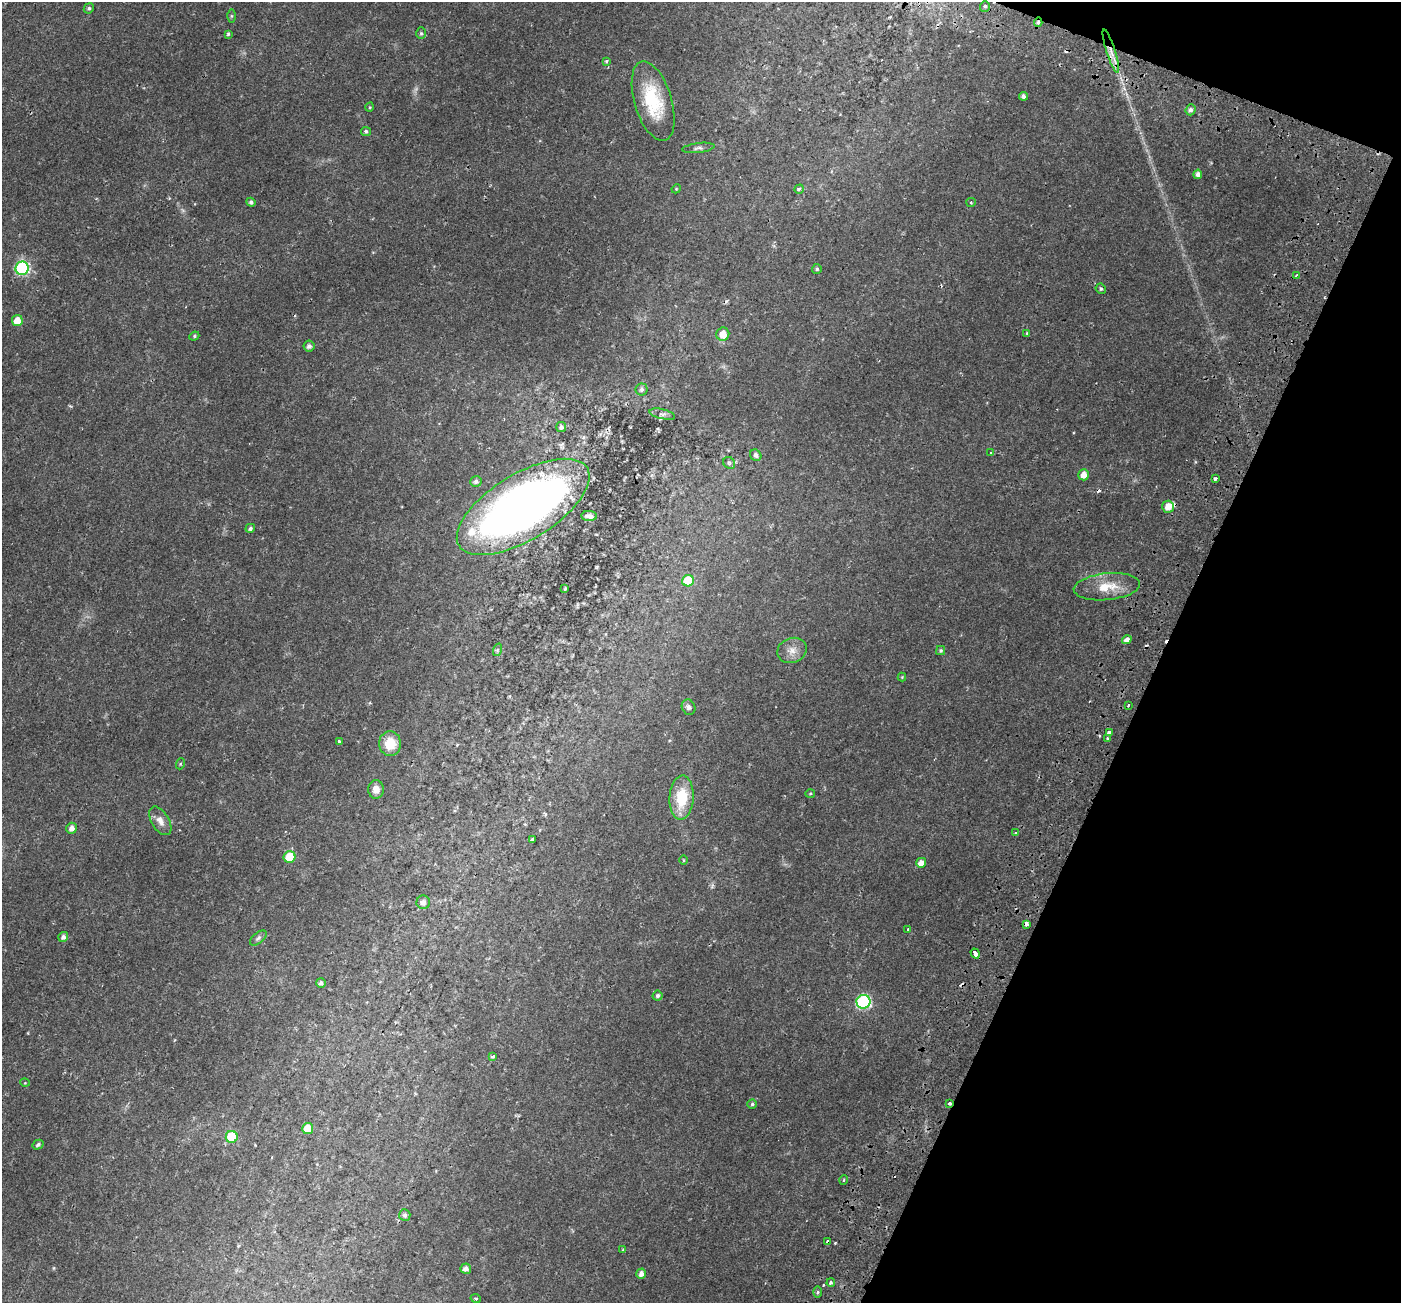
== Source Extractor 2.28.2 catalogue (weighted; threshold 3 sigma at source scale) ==
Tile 8 of 4 x 4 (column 4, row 2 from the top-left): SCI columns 4267-5665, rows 2897-4197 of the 5743 x 5856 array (HDU 1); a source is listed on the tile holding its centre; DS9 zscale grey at full resolution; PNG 1403 x 1305 px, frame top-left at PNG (2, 2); each listed source drawn as its Kron ellipse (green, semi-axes under 4 px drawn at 4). Shown black and unused: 19% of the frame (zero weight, under 2 of 3 exposures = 5% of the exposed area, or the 3 px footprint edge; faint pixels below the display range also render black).
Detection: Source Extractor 2.28.2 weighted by HDU 2 'WHT'; one run over the whole footprint, this tile lists its part. Background 0.0187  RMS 0.003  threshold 0.0136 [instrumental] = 3 sigma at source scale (4.5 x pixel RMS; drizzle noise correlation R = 1.50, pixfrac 1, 0.0396/0.0396 arcsec/px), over >= 5 px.
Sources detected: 105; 1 too faint to see at this stretch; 11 cosmic-ray / hot-pixel residue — neither listed nor drawn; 2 inside a brighter listed object's ellipse — not listed separately; the other 91 listed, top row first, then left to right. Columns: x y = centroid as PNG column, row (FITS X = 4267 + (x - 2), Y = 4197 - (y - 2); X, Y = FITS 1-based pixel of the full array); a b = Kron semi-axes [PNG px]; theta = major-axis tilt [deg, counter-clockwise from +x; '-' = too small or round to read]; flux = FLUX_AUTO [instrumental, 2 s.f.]
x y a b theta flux
985 6 5 5 - 0.68
89 8 5 5 - 0.61
231 16 6 4 90 0.4
1038 22 5 4 - 0.68
421 33 6 5 - 0.47
228 34 4 3 - 0.47
1111 51 23 4 -72 3.5
606 61 3 3 - 0.75
1023 96 4 4 - 1
653 101 41 18 -73 16
370 107 5 3 - 0.25
1191 110 5 5 - 0.97
366 131 5 4 - 0.77
698 148 16 5 7 0.94
1198 174 5 4 - 1.3
676 189 5 3 - 0.25
799 189 5 3 - 1.3
251 202 4 4 - 0.8
971 202 5 4 - 0.36
22 268 7 6 - 43
817 269 5 5 - 0.48
1296 275 3 3 - 1.6
1101 289 5 4 - 0.55
17 321 5 5 - 3.9
1027 333 4 4 - 0.32
723 334 7 6 - 3.7
194 336 5 4 - 0.41
309 346 5 5 - 1.1
642 389 6 6 - 0.85
662 414 13 5 -13 1.1
561 427 5 5 - 0.93
991 452 3 3 - 0.32
756 455 6 5 - 0.99
729 463 6 5 - 0.63
1084 475 5 5 - 2.5
1215 478 4 3 - 1.2
476 482 6 5 - 0.8
523 507 75 33 31 200
1168 507 6 6 - 2.7
589 516 8 5 -5 0.99
250 528 5 4 - 0.77
688 581 6 6 - 9.5
1107 587 33 13 6 6.9
565 589 4 3 - 0.31
1127 640 5 4 - 2.8
497 650 6 4 72 0.49
792 650 15 12 23 2.8
941 650 4 4 - 0.47
902 677 4 4 - 0.25
1128 705 3 3 - 1.3
688 707 8 6 -64 0.93
1110 733 4 3 - 5.2
1108 739 4 3 - 0.53
339 741 3 3 - 0.92
390 744 12 11 - 6.1
180 764 5 3 - 0.3
376 789 9 8 - 1.9
810 793 5 3 - 0.29
682 798 22 12 86 10
160 821 16 8 -59 2.2
72 828 5 5 - 1.4
1016 833 3 3 - 2.4
532 840 4 3 - 3.1
290 857 6 6 - 9.4
683 860 5 3 - 0.25
921 863 5 5 - 2.3
423 902 7 6 - 1.3
1026 924 4 4 - 1.5
908 929 3 3 - 2.2
63 937 5 4 - 0.98
258 938 10 5 40 0.68
975 953 5 3 - 8
321 983 5 5 - 0.81
658 996 5 5 - 0.76
863 1002 7 7 - 42
493 1056 4 3 - 0.62
25 1083 5 3 - 0.22
950 1103 3 3 - 1.3
752 1104 4 4 - 0.45
308 1128 5 5 - 4.5
232 1137 6 6 - 14
38 1145 6 4 31 0.65
844 1180 5 3 - 0.28
405 1215 6 5 - 0.94
828 1242 4 3 - 1.4
623 1250 3 3 - 0.5
466 1269 5 5 - 1.2
641 1274 5 5 - 1.5
831 1283 4 3 - 0.55
818 1292 6 4 88 0.45
476 1298 5 4 - 0.58
Overlapping masked pixels (flux is a lower limit): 7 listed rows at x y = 1038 22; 1111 51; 1168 507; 1026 924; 975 953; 950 1103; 828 1242